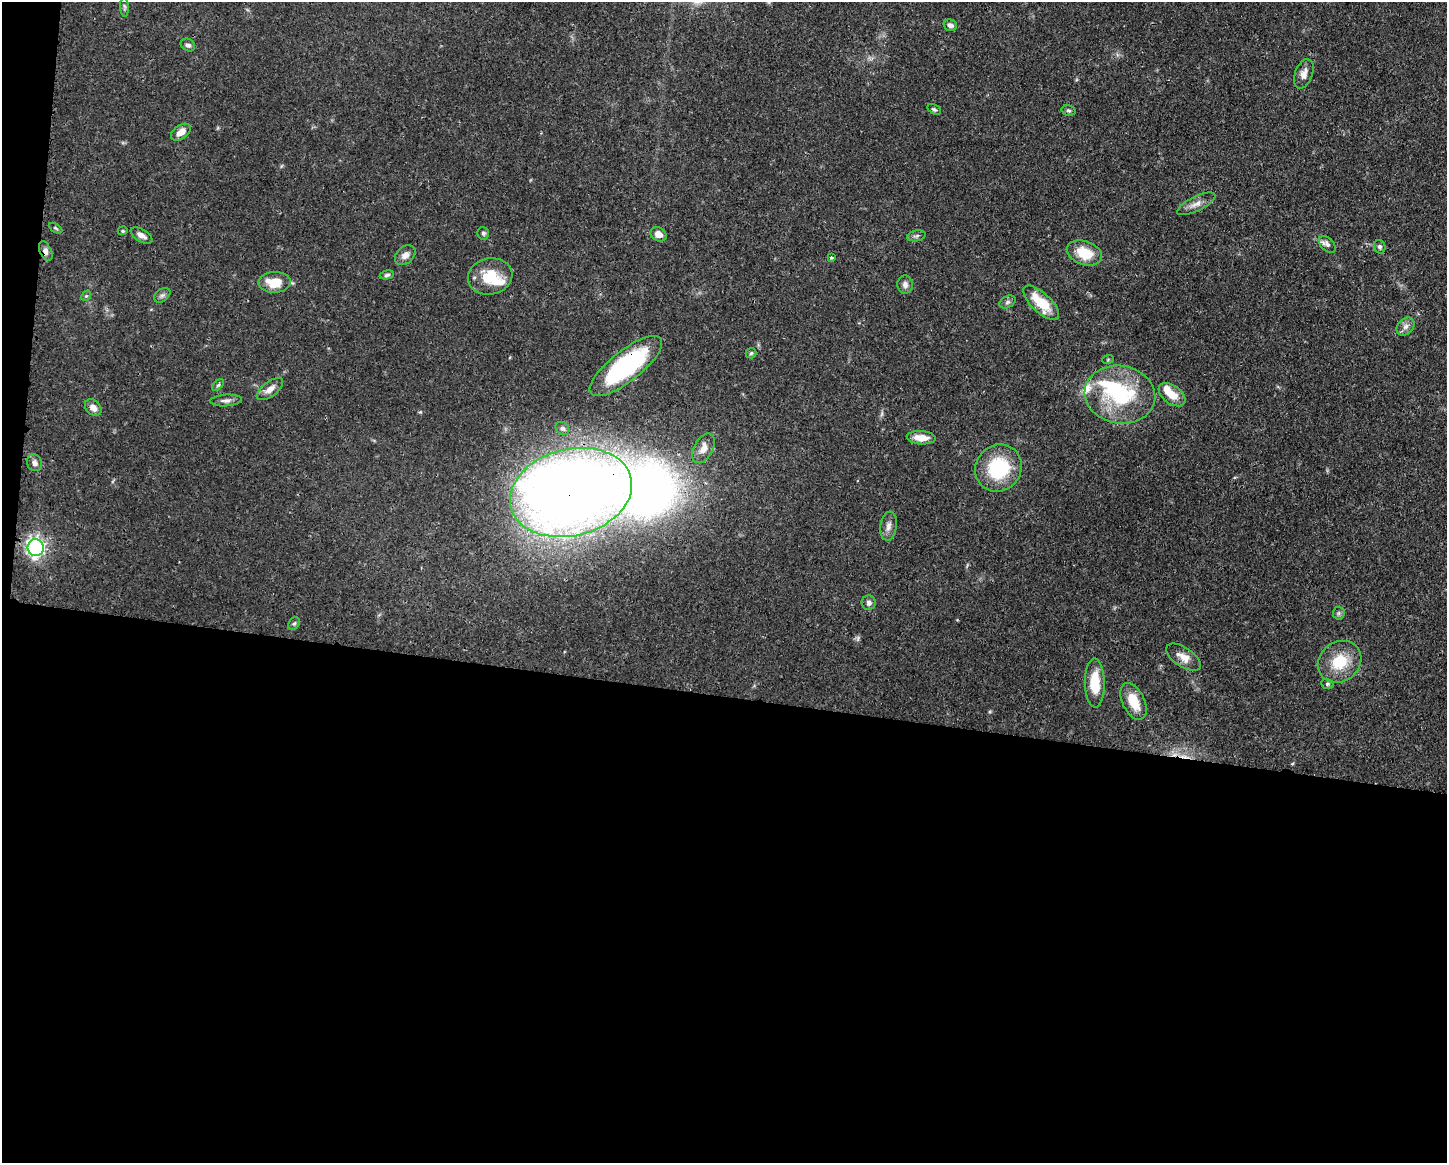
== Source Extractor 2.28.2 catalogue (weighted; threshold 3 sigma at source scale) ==
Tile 10 of 3 x 4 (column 1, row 4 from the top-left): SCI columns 117-1561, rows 1-1161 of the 4680 x 4646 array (HDU 1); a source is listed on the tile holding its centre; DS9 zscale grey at full resolution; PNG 1449 x 1165 px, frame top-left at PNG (2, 2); each listed source drawn as its Kron ellipse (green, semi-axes under 4 px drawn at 4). Shown black and unused: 41% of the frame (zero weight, under 3 of 4 exposures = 1% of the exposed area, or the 3 px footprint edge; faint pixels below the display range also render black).
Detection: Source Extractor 2.28.2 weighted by HDU 2 'WHT'; one run over the whole footprint, this tile lists its part. Background 0.0549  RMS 0.0032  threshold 0.0146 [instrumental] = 3 sigma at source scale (4.5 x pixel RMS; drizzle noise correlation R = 1.50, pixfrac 1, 0.05/0.05 arcsec/px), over >= 5 px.
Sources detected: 62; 1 inside a brighter object's white glare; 2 cosmic-ray / hot-pixel residue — neither listed nor drawn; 5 inside a brighter listed object's ellipse — not listed separately; the other 54 listed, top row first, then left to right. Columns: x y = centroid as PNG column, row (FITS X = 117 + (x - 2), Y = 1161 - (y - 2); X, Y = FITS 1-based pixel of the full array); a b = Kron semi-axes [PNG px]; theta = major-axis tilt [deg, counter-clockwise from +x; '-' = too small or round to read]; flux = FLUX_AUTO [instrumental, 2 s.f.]
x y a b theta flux
124 7 10 4 -87 0.62
950 25 7 5 -17 1.1
188 45 7 6 - 0.95
1304 74 15 8 70 2.5
934 109 7 4 -29 0.62
1068 110 7 5 -17 0.61
181 132 11 6 36 2.6
1196 204 21 7 26 2.5
55 228 7 3 -32 0.44
123 231 5 4 - 0.45
483 233 6 5 - 0.65
658 234 8 6 -30 2.4
141 236 12 6 -30 1.8
916 236 9 5 11 0.79
1327 244 10 6 -46 1.2
1380 247 7 5 -66 0.82
46 251 10 6 -65 1.4
1084 253 18 11 -20 8.4
405 255 11 8 42 2
831 257 3 3 - 0.59
387 275 7 4 10 0.66
490 276 22 18 11 10
275 282 16 10 2 7.8
905 285 9 7 -90 1.4
162 295 9 6 38 0.96
86 296 5 4 - 0.42
1008 302 9 5 27 0.88
1041 303 23 9 -44 10
1406 326 10 7 45 1.6
751 353 5 5 - 0.53
1108 359 6 3 20 0.39
626 366 44 15 38 38
218 385 7 4 44 0.56
270 389 15 7 37 2.4
1120 395 35 29 -10 27
1172 395 15 9 -37 5.3
226 400 16 6 4 1.4
93 408 9 7 -45 2.1
562 428 7 6 - 0.79
921 438 14 6 -3 4.1
704 448 16 9 62 3.1
35 463 9 7 -62 1.4
998 468 24 22 49 21
571 492 62 43 14 510
888 526 14 8 82 1.9
36 548 8 8 - 100
869 603 7 7 - 1
1339 613 6 6 - 0.66
294 624 7 5 51 0.64
1184 657 20 9 -33 3.3
1340 662 23 19 37 11
1095 683 24 10 -89 9.4
1327 684 6 5 - 0.51
1133 701 19 11 -64 7.1
Overlapping masked pixels (flux is a lower limit): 3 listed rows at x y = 46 251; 626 366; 571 492